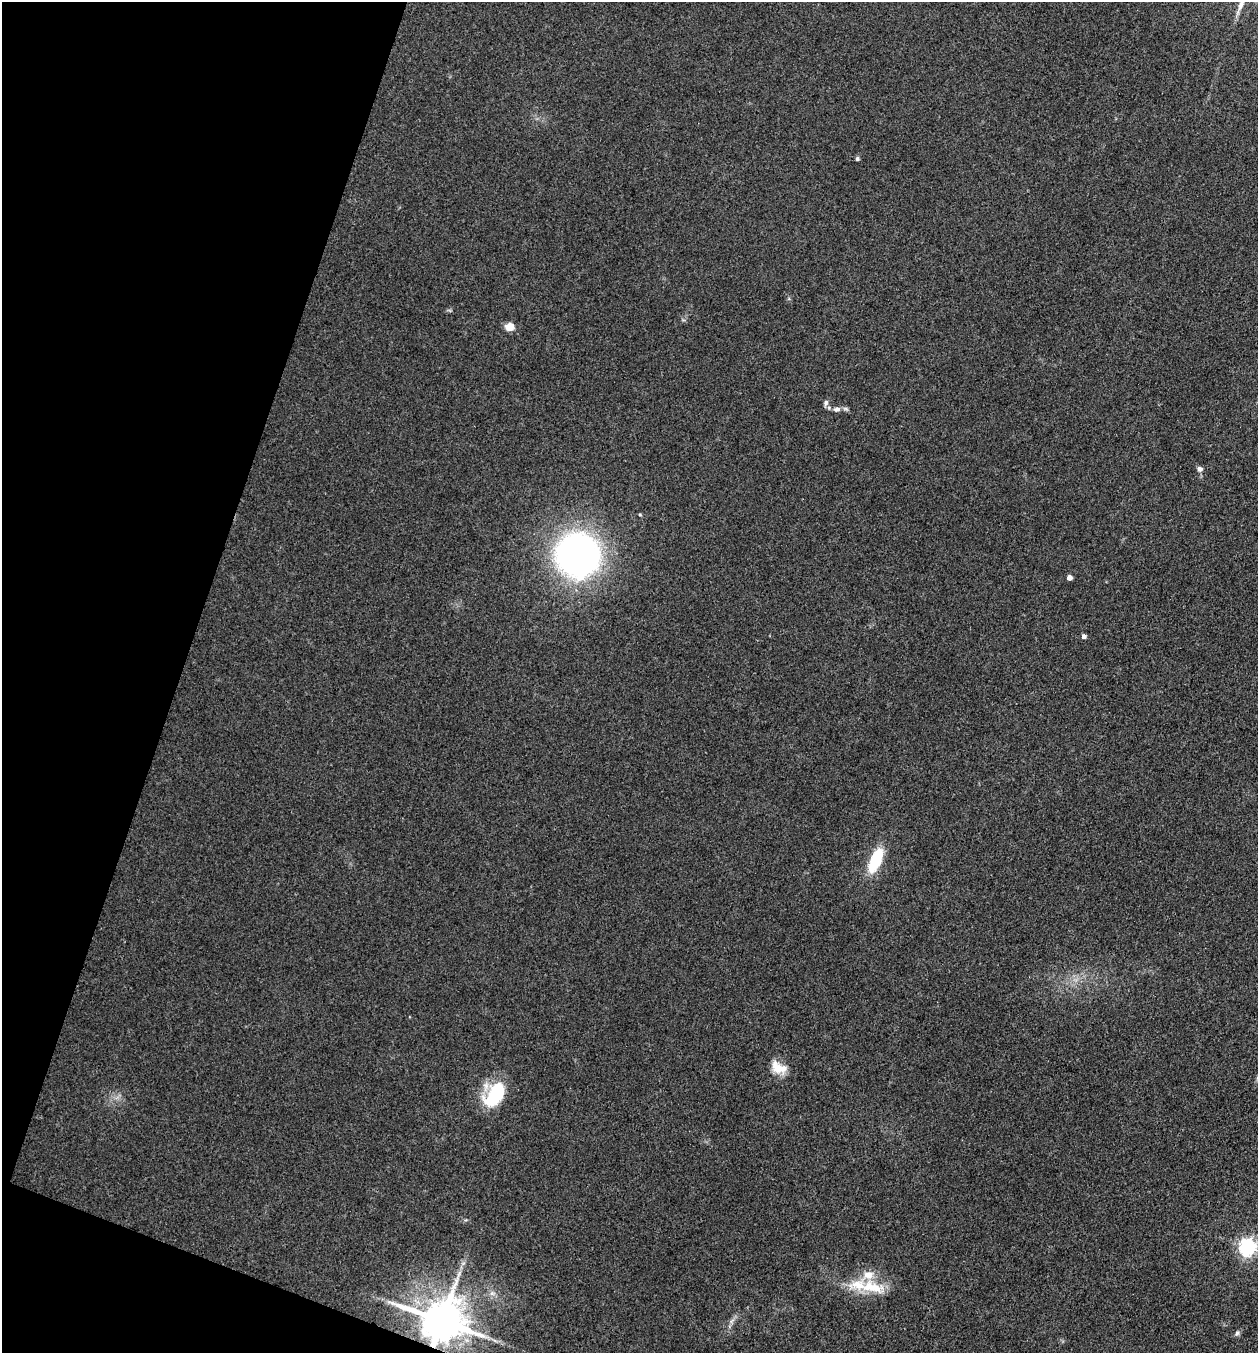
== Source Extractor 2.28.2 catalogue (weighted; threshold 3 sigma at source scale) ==
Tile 9 of 4 x 4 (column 1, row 3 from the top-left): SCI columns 135-1390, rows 1353-2703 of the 5422 x 5408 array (HDU 1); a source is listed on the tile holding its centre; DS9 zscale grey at full resolution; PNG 1260 x 1355 px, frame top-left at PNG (2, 2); no overlay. Shown black and unused: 17% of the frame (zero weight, under 3 of 4 exposures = <1% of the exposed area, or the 3 px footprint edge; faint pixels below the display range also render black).
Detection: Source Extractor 2.28.2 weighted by HDU 2 'WHT'; one run over the whole footprint, this tile lists its part. Background 0.265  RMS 0.0092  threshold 0.0415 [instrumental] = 3 sigma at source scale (4.5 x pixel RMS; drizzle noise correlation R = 1.50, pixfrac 1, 0.05/0.05 arcsec/px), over >= 5 px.
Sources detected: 21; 3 inside a brighter listed object's ellipse — not listed separately; the other 18 listed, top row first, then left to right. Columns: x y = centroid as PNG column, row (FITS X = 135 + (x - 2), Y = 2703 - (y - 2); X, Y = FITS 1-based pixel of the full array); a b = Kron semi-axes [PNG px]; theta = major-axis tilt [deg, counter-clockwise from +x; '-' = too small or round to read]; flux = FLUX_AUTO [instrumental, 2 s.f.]
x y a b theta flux
857 159 5 5 - 1.8
509 327 8 7 - 11
826 403 8 7 - 3.2
837 409 9 7 2 4
1200 469 7 6 - 3
640 514 4 4 - 1
578 554 32 31 - 470
1069 577 4 4 - 7.9
1084 636 4 4 - 3.6
876 860 26 10 67 43
778 1068 21 13 -47 15
495 1094 31 17 54 54
1248 1247 6 6 - 360
872 1287 39 16 -15 32
492 1293 7 6 - 3.1
442 1321 13 11 -15 3900
732 1321 9 3 45 2.5
1237 1333 6 5 - 2
Overlapping masked pixels (flux is a lower limit): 1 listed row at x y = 442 1321